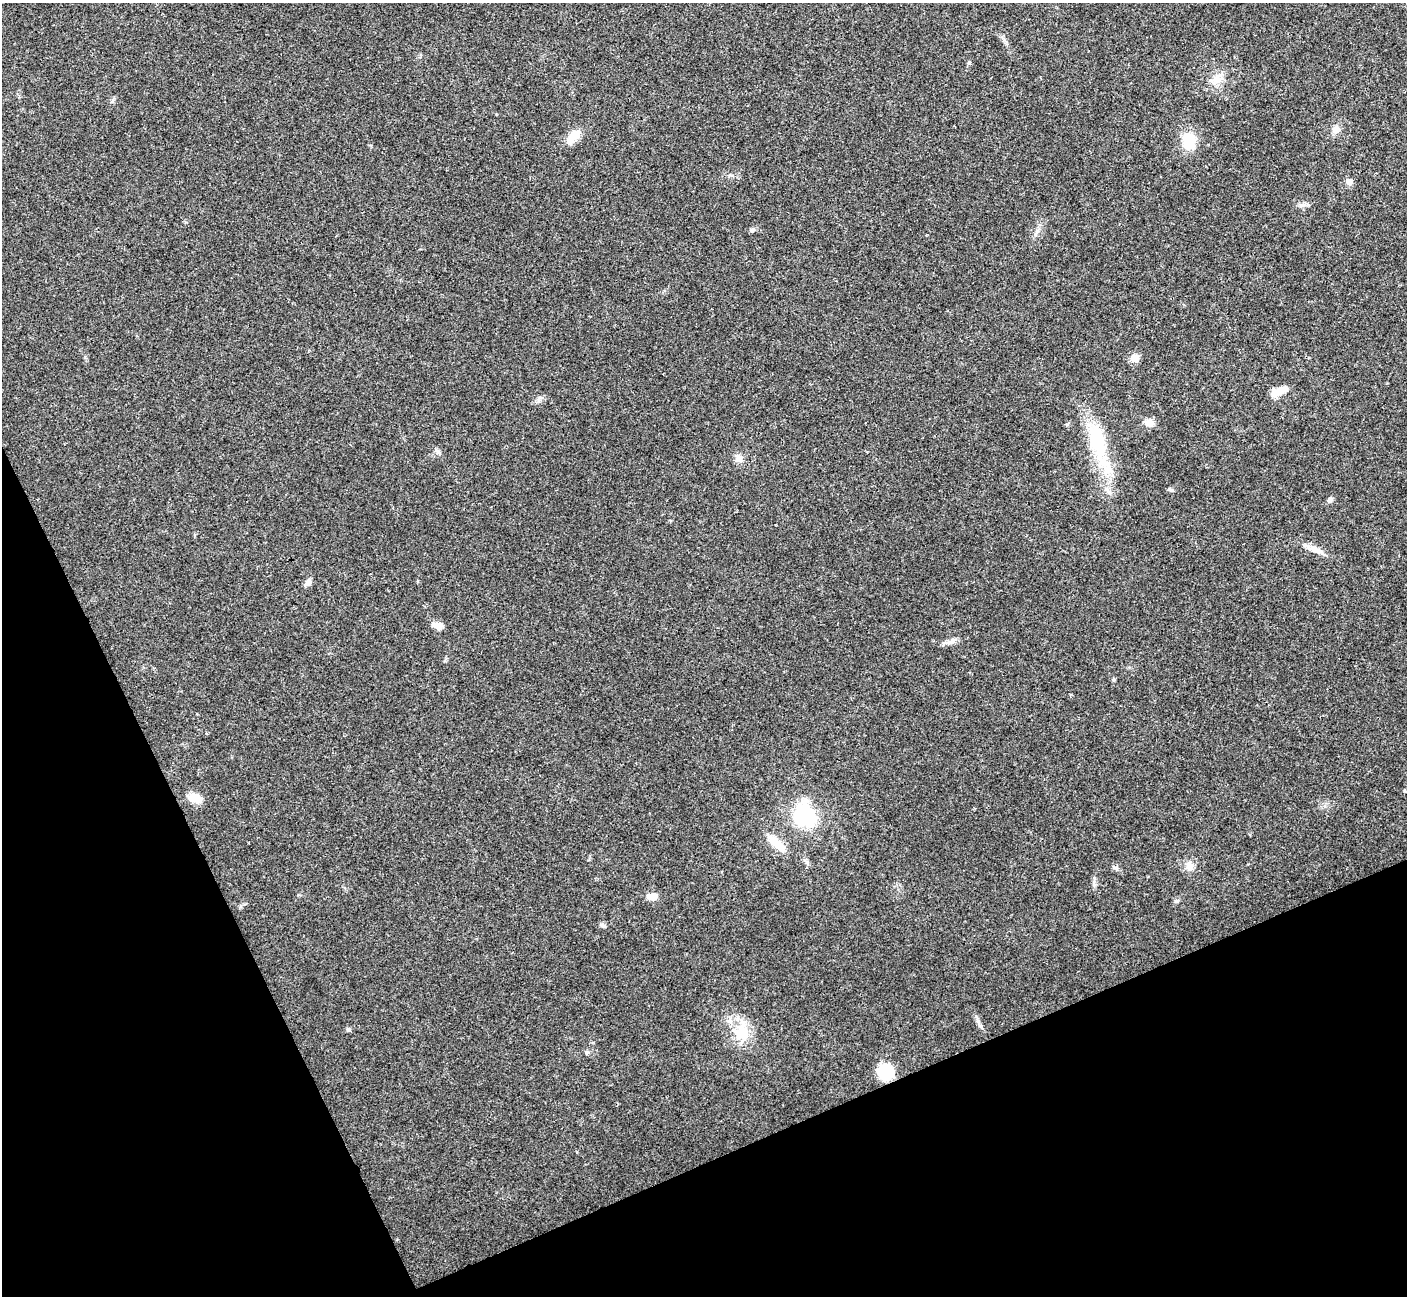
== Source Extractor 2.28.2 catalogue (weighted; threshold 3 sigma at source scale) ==
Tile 14 of 4 x 4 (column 2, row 4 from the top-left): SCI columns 1409-2813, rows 155-1448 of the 5629 x 5617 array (HDU 1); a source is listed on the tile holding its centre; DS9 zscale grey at full resolution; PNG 1409 x 1298 px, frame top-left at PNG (2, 3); no overlay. Shown black and unused: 22% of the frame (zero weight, under 3 of 4 exposures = <1% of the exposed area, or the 3 px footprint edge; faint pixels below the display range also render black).
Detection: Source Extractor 2.28.2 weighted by HDU 2 'WHT'; one run over the whole footprint, this tile lists its part. Background 0.022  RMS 0.0041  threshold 0.0183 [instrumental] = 3 sigma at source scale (4.5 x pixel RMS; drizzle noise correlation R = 1.50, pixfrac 1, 0.05/0.05 arcsec/px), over >= 5 px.
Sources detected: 30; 1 inside a brighter listed object's ellipse — not listed separately; the other 29 listed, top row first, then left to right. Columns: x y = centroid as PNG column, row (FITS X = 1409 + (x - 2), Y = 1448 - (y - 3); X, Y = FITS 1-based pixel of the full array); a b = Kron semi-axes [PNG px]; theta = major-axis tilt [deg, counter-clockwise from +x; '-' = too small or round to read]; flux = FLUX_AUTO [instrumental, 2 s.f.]
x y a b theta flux
1217 79 17 11 58 4.6
1336 130 11 9 58 2.4
574 135 17 10 42 5.9
1189 141 15 12 -81 12
1349 182 6 6 - 2.8
1302 205 12 5 5 1.5
752 230 8 5 10 0.95
1134 358 9 8 - 3.4
1279 391 19 8 25 4.8
1149 423 11 8 -15 2.9
1097 441 53 22 -76 25
438 452 9 5 -44 1.1
739 458 9 9 - 2.2
1330 500 8 6 40 1.1
1313 549 14 9 -36 3.1
308 583 8 6 33 1.9
437 625 12 7 -16 3.1
949 642 19 5 11 2.1
195 798 20 11 -13 4.5
804 816 19 16 -77 34
777 843 26 9 -42 7.3
1190 867 12 8 41 2.3
652 896 14 8 4 3.2
603 926 9 4 -11 0.81
978 1021 5 5 - 0.81
348 1029 5 5 - 0.71
742 1033 19 17 -75 11
586 1053 5 4 - 0.66
886 1072 13 12 - 17
Unlisted compact peaks at least as high as the median listed source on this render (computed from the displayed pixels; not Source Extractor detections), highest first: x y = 1169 489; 1094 885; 539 399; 1114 680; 1116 868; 85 357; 1177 900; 730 175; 241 906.